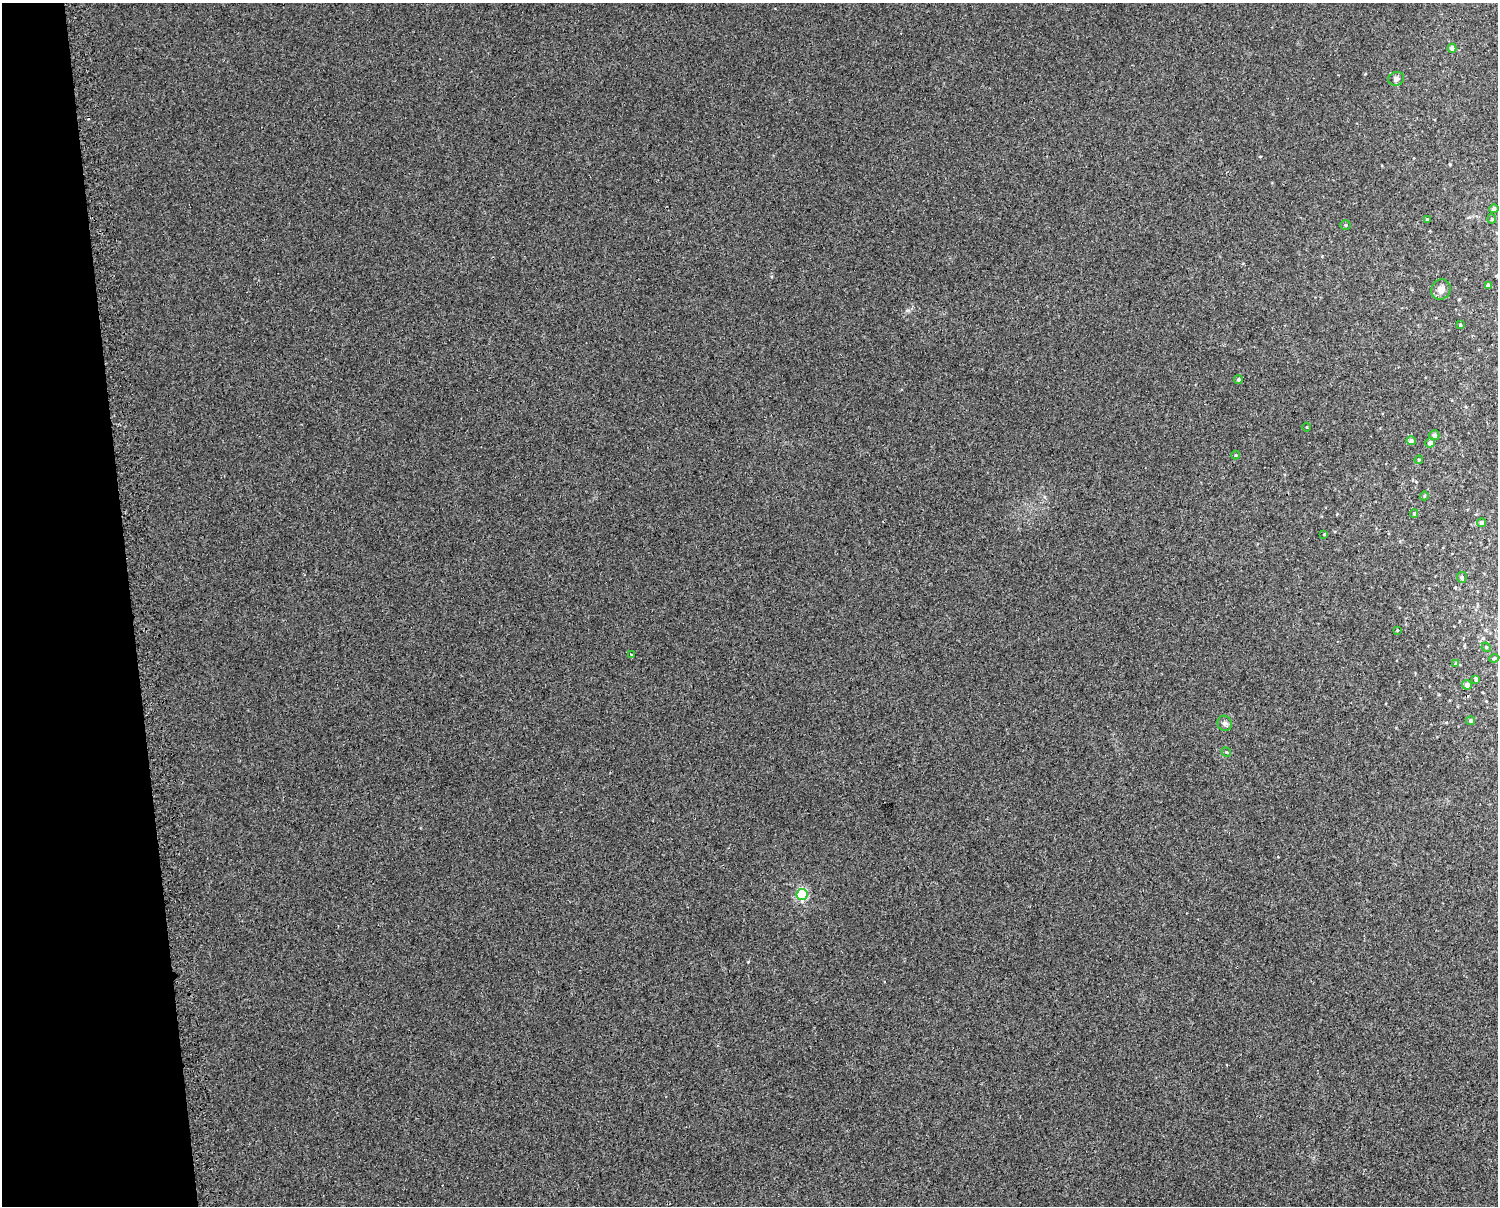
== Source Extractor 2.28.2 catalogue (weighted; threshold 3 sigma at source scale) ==
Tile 4 of 3 x 4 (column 1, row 2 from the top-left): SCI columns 56-1551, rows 2445-3648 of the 4643 x 4891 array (HDU 1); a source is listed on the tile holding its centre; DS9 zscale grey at full resolution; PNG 1500 x 1208 px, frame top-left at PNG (2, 3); each listed source drawn as its Kron ellipse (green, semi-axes under 4 px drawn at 4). Shown black and unused: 9% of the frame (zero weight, under 2 of 3 exposures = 3% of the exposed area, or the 3 px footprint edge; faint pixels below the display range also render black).
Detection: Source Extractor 2.28.2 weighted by HDU 2 'WHT'; one run over the whole footprint, this tile lists its part. Background 0.0013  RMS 0.0053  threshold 0.024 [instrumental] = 3 sigma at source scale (4.5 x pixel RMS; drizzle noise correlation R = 1.50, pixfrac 1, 0.0396/0.0396 arcsec/px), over >= 5 px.
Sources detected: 33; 1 cosmic-ray / hot-pixel residue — neither listed nor drawn; the other 32 listed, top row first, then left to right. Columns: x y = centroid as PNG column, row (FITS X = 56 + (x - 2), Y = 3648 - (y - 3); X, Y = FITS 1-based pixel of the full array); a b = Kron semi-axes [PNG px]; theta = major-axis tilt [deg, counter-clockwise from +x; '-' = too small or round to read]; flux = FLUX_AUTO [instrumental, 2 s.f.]
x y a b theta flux
1452 48 4 4 - 3
1396 79 8 7 - 1.8
1494 209 5 4 - 1.4
1427 219 4 3 - 0.39
1492 219 4 4 - 0.56
1345 225 5 4 - 0.64
1488 285 4 4 - 1.4
1441 289 10 9 - 3.5
1460 325 3 3 - 0.58
1238 380 4 4 - 1.2
1307 427 4 3 - 0.41
1434 435 5 5 - 2.1
1411 441 5 4 - 1.5
1430 443 5 4 - 2.3
1236 455 4 4 - 0.49
1419 460 4 4 - 0.53
1424 496 4 3 - 0.45
1414 513 4 4 - 0.49
1482 523 4 4 - 1.6
1324 534 3 2 - 0.37
1462 577 5 5 - 1.1
1397 630 3 3 - 0.38
1486 647 5 4 - 0.5
632 655 3 3 - 1.8
1494 658 5 4 - 0.69
1456 663 4 2 - 0.34
1476 679 4 3 - 1.2
1467 685 5 4 - 2.1
1471 721 4 4 - 0.9
1225 723 8 7 - 1.4
1226 752 5 3 - 0.44
802 895 6 5 - 49
Unlisted compact peaks at least as high as the median listed source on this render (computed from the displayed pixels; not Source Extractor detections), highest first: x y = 908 310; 748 962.